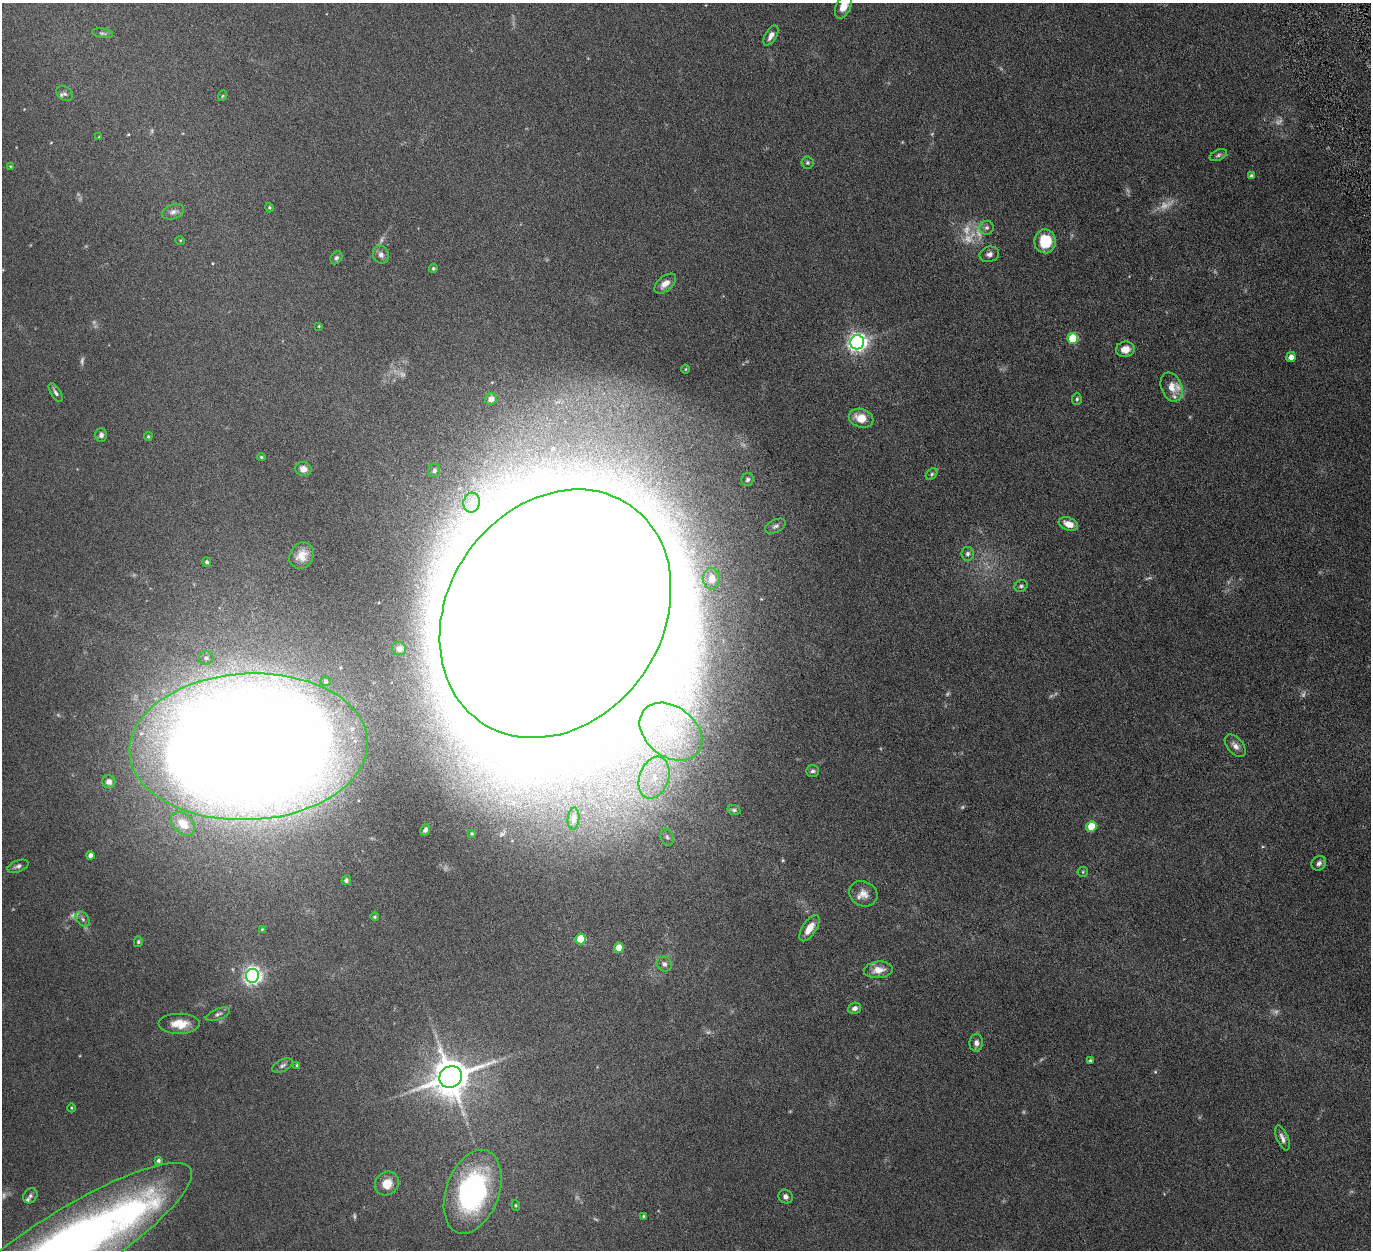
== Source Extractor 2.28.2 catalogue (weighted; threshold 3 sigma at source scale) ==
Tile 10 of 4 x 4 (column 2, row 3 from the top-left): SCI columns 1378-2746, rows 1538-2785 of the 5500 x 5446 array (HDU 1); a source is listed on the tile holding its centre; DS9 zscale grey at full resolution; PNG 1373 x 1252 px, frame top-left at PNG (2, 3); each listed source drawn as its Kron ellipse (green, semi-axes under 4 px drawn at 4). Shown black and unused: <1% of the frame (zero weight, under 6 of 12 exposures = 1% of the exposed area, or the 3 px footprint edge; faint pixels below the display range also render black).
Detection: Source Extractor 2.28.2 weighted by HDU 2 'WHT'; one run over the whole footprint, this tile lists its part. Background 0.0511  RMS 0.0054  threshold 0.022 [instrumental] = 3 sigma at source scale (4.09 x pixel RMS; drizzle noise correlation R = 1.36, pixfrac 0.8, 0.05/0.05 arcsec/px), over >= 5 px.
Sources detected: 132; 29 too faint to see at this stretch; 1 inside a brighter object's white glare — neither listed nor drawn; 5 inside a brighter listed object's ellipse — not listed separately; the other 97 listed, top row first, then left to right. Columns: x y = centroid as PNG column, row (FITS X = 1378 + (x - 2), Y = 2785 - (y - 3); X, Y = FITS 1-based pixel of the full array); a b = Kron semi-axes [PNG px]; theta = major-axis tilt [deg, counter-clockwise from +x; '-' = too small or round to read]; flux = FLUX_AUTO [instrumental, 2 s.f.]
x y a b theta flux
844 6 14 7 66 7
103 33 11 4 -9 1
771 36 11 5 59 2.6
64 94 9 6 -40 1.3
222 96 5 3 - 0.43
99 137 4 3 - 0.35
1218 155 9 5 25 1.3
807 163 6 6 - 0.96
10 166 4 3 - 0.36
1251 176 4 4 - 1.4
269 208 5 4 - 0.61
173 212 11 7 18 2.4
987 228 7 7 - 1.5
180 240 5 3 - 0.4
1045 241 12 10 -88 17
989 254 10 7 16 2
381 255 9 8 - 2.2
336 258 7 5 57 1.2
433 268 4 4 - 0.73
665 284 13 7 40 3.9
319 326 4 3 - 0.39
1073 338 5 5 - 21
857 342 7 7 - 230
1125 349 9 7 8 5
1291 357 5 4 - 3.4
685 369 4 3 - 0.42
1172 387 15 10 -69 5.3
56 393 10 5 -59 1.4
491 399 6 5 - 2.9
1077 399 5 5 - 0.85
861 418 12 9 -17 7.8
101 435 7 6 - 1.4
148 436 5 4 - 0.55
261 457 4 4 - 0.62
303 469 8 7 - 3.2
434 471 6 6 - 1.5
931 474 6 4 43 0.83
748 479 6 6 - 1.1
472 503 10 8 77 3.4
1068 524 10 6 -22 4.6
775 526 11 6 27 1.4
968 554 7 6 - 1.6
302 555 14 11 57 5.1
207 562 5 4 - 0.99
712 579 10 8 -88 4.7
1021 586 7 5 26 1
555 614 132 107 55 14000
399 649 7 6 - 1.3
206 658 7 6 - 1.7
326 681 5 5 - 0.88
671 732 34 25 -38 38
1235 746 13 8 -48 2.8
248 747 119 73 3 1700
813 771 6 6 - 1.2
654 778 21 14 70 16
109 782 6 6 - 1.7
734 810 7 5 -18 0.92
573 819 11 6 85 1.7
183 824 14 9 -43 9.3
1091 827 5 5 - 16
425 830 6 4 63 1.3
472 834 3 3 - 0.54
667 837 9 6 -66 1.3
90 855 4 4 - 2.5
1319 863 8 6 44 1.7
18 866 11 5 20 1.5
1083 872 5 5 - 0.62
346 880 5 4 - 1
863 894 14 12 -28 4.4
375 917 4 4 - 0.62
83 919 8 6 -51 1.5
809 928 15 7 57 5.5
262 929 4 3 - 0.42
580 939 5 5 - 17
138 942 5 4 - 0.73
619 948 5 5 - 7.8
664 964 8 7 - 1.7
878 970 14 8 4 5.4
252 976 7 6 - 210
854 1008 6 5 - 2
218 1014 13 5 21 1.4
179 1024 20 10 0 8.5
976 1043 9 6 90 2.2
1090 1061 4 3 - 0.64
297 1065 4 3 - 0.6
282 1066 11 5 28 1.4
451 1077 12 10 29 1400
71 1108 4 3 - 0.41
1282 1138 13 5 -68 2.3
158 1161 4 4 - 0.97
387 1184 13 11 45 7.4
473 1192 43 26 70 85
30 1196 8 6 53 1.4
786 1197 7 6 - 1.8
516 1205 5 4 - 0.57
643 1216 3 3 - 0.5
65 1248 148 35 32 500
Isophote crosses this tile's border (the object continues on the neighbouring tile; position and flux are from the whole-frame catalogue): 2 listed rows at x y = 844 6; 65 1248